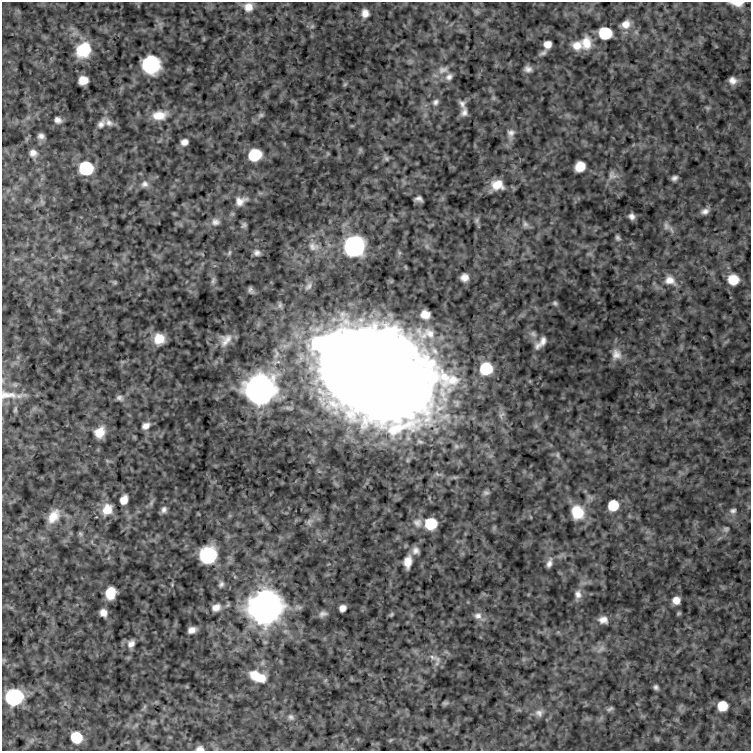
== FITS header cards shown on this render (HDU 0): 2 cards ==
NAXIS1  =                  749
NAXIS2  =                  749

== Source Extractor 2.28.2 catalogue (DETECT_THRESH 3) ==
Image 749 x 749 px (HDU 0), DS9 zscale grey, 1 PNG px = 1 image px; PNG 753 x 753 px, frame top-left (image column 1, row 749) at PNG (2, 2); no overlay
Background 0.308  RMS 1.4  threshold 4.24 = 3 sigma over >= 5 px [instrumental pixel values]
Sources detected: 124; all 124 listed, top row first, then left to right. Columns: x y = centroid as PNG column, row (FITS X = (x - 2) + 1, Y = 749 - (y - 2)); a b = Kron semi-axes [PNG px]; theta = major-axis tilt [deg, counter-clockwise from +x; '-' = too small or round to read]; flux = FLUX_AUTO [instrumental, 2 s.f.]
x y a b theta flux
737 3 12 5 -4 1000
248 7 11 10 - 910
365 13 9 8 - 670
626 24 10 9 - 800
312 26 6 6 - 180
605 33 9 8 - 6500
586 43 15 11 -87 1400
547 44 7 6 - 810
577 45 12 10 -3 1000
83 50 15 12 49 3900
543 53 12 5 34 290
151 65 14 14 - 6300
528 69 9 7 -14 430
443 70 16 10 15 760
449 77 10 8 42 460
83 80 9 8 - 1000
733 80 7 6 - 540
345 84 6 4 45 120
493 98 7 4 -90 160
435 102 9 8 - 350
462 104 11 7 -58 400
707 108 7 5 -35 140
464 112 12 9 80 480
159 115 19 11 8 1600
261 115 9 6 22 250
58 120 6 5 - 390
109 123 12 8 -42 530
101 124 13 8 53 540
511 133 12 10 69 580
41 136 6 5 - 360
184 142 8 7 - 540
360 150 7 4 73 150
33 153 9 8 - 510
255 155 9 8 - 4600
386 158 8 7 - 240
580 166 9 8 - 1500
86 168 9 8 - 9400
612 175 13 12 - 700
674 178 6 4 34 290
145 184 10 9 - 470
497 185 14 11 8 1500
419 199 7 5 -4 350
240 201 14 10 20 740
42 202 7 4 -19 150
705 211 9 7 18 440
632 216 6 5 - 370
477 220 8 6 61 220
215 222 11 9 7 480
525 224 10 7 -63 320
244 225 8 6 61 220
666 226 11 7 -84 430
618 238 7 5 -56 210
313 246 15 12 -22 940
354 246 10 9 - 61000
257 253 7 6 - 350
464 277 7 7 - 610
213 280 11 5 80 280
670 280 16 12 -20 1100
733 280 10 9 - 1800
115 282 8 4 -8 120
308 286 14 7 51 480
251 290 6 4 -72 230
555 303 6 5 - 200
59 311 7 4 -1 160
425 314 8 7 - 1000
533 334 10 7 -41 390
159 339 11 10 - 1700
226 340 18 13 53 1100
541 343 15 6 46 710
616 354 15 13 -82 920
486 369 9 9 - 5300
377 375 74 55 -31 430000
259 390 11 10 - 270000
7 395 31 11 -1 1400
120 398 9 7 -19 330
15 410 8 5 72 170
146 426 10 7 29 550
100 432 12 10 57 1300
557 455 9 5 -80 240
486 493 9 7 12 260
124 500 8 6 67 1000
613 505 8 8 - 2800
107 509 14 12 61 1400
164 510 8 6 68 360
733 511 9 7 6 360
577 512 16 14 -70 2700
53 516 17 11 54 1400
309 522 12 7 57 400
417 523 13 12 - 750
431 524 8 8 - 4700
726 529 9 6 17 250
80 534 7 5 -68 170
416 550 9 9 - 500
208 555 10 9 - 22000
408 562 13 7 80 1000
549 563 12 6 73 440
221 584 8 6 58 270
110 593 10 8 77 2200
578 594 12 9 -85 590
676 600 7 7 - 840
216 607 11 9 19 740
265 607 11 10 - 440000
342 608 6 6 - 530
103 613 7 6 - 660
323 614 11 7 19 380
391 614 5 4 - 130
478 616 11 10 - 530
603 620 10 8 -7 650
192 630 8 5 20 540
131 644 9 7 54 530
601 649 13 6 39 420
433 657 14 6 -22 460
438 659 13 6 -71 450
254 675 13 12 - 1500
260 678 12 10 5 1200
656 687 5 4 - 240
14 697 9 9 - 28000
445 703 8 5 9 160
722 706 8 8 - 2000
610 709 8 5 25 220
539 713 11 10 - 500
291 717 9 7 -43 300
76 737 8 8 - 3500
200 749 9 6 3 420
At the frame edge (FLAGS 8, measured only in part): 3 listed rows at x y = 737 3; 7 395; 200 749